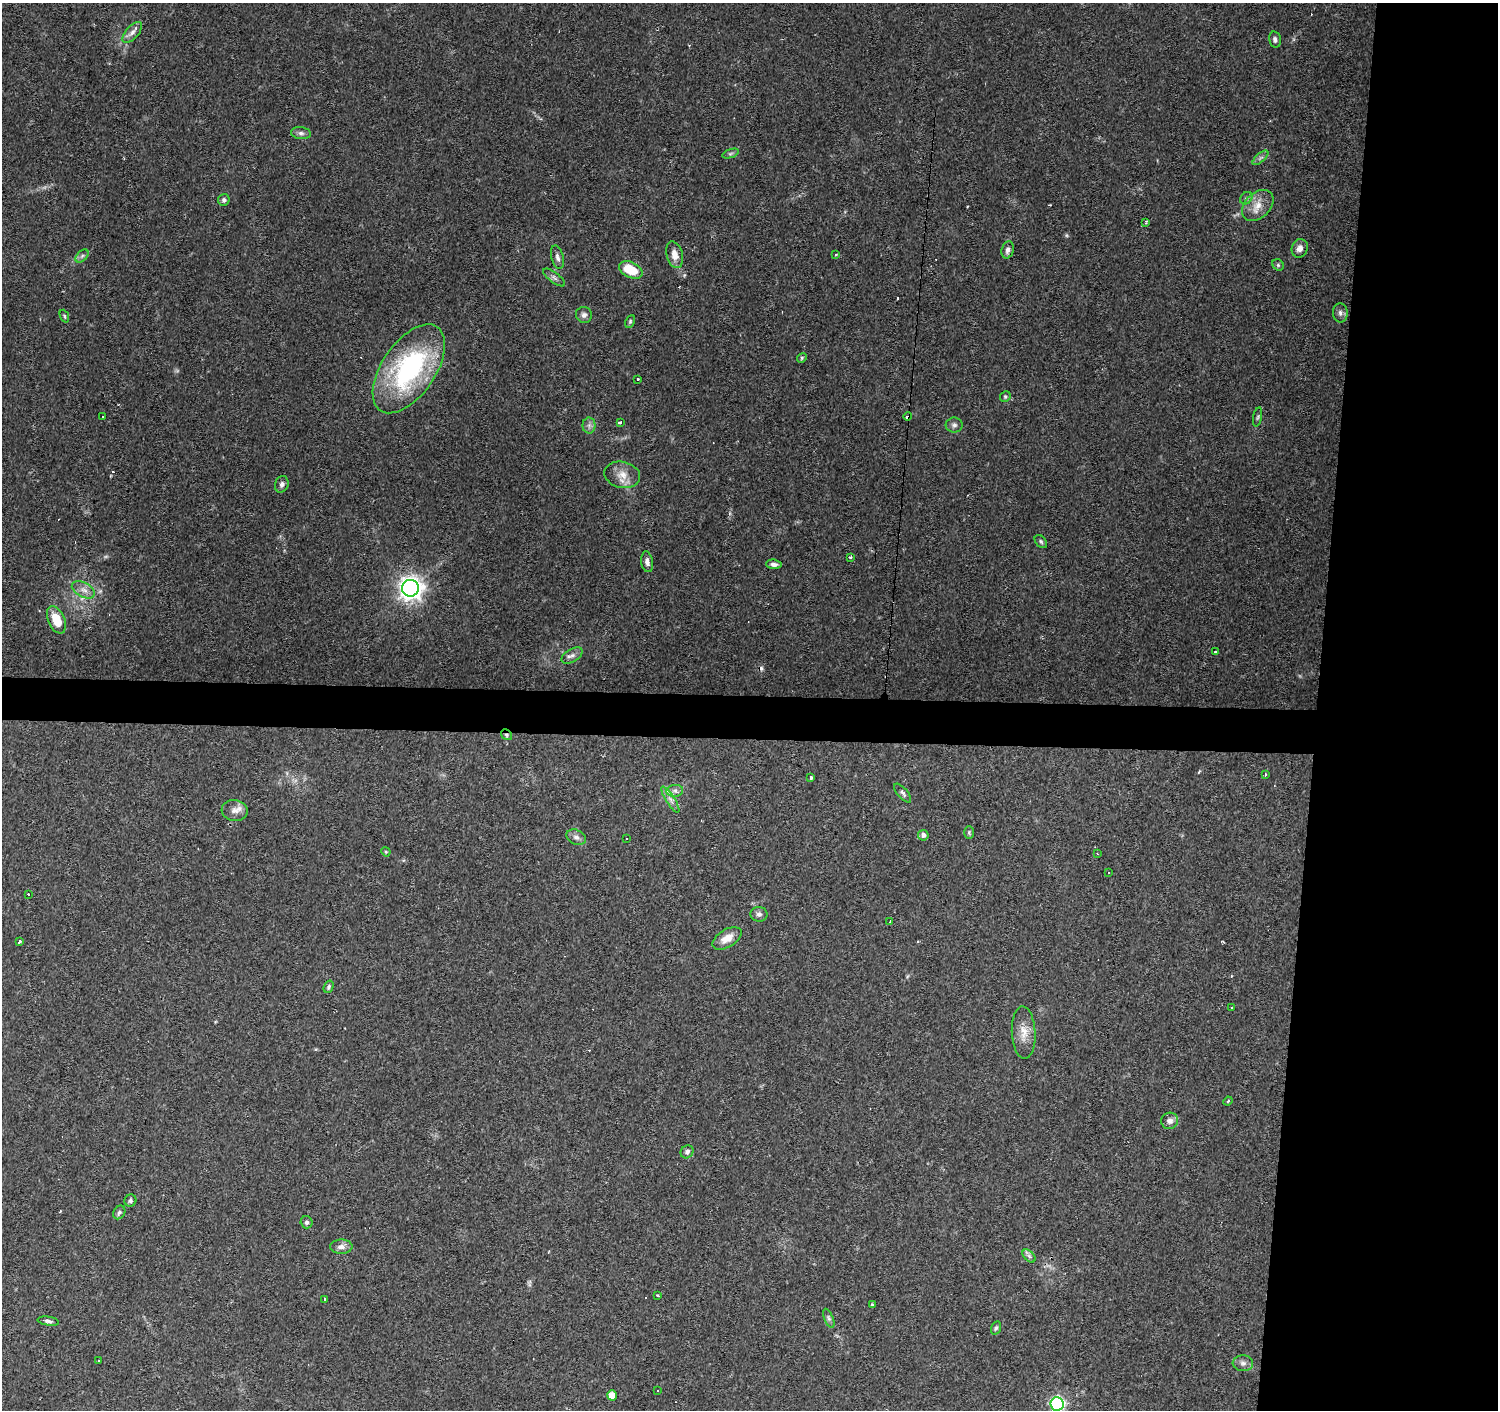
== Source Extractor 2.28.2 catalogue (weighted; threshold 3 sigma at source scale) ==
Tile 6 of 3 x 3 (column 3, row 2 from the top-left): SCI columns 2992-4487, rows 1634-3041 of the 4493 x 4730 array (HDU 1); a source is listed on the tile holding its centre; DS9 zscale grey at full resolution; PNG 1500 x 1412 px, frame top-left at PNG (2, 3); each listed source drawn as its Kron ellipse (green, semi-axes under 4 px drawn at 4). Shown black and unused: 15% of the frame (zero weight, under 2 of 3 exposures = <1% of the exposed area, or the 3 px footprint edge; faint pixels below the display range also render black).
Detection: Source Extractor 2.28.2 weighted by HDU 2 'WHT'; one run over the whole footprint, this tile lists its part. Background 0.0983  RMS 0.0063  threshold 0.0282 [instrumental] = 3 sigma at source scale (4.5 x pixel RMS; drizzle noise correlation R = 1.50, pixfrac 1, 0.0396/0.0396 arcsec/px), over >= 5 px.
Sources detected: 96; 1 too faint to see at this stretch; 11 cosmic-ray / hot-pixel residue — neither listed nor drawn; the other 84 listed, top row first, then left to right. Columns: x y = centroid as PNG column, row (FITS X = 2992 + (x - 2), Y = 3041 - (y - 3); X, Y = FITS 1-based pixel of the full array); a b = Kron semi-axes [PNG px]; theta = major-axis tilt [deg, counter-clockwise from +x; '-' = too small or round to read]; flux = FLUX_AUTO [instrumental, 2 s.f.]
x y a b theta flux
132 32 13 6 48 3.2
1275 40 8 6 -76 1.9
301 133 10 6 -7 2
730 154 8 4 19 1.2
1260 158 9 4 41 1.8
1246 198 7 5 46 1.5
224 200 6 5 - 1.6
1258 205 18 12 44 8.6
1146 222 4 2 - 0.87
1300 248 9 8 - 3.5
1008 250 9 6 75 2.6
675 255 13 8 -74 5.9
835 255 3 2 - 0.54
82 256 8 4 45 1.6
557 257 12 6 -76 2.5
1278 265 6 5 - 1.1
631 270 12 7 -25 16
554 277 13 5 -37 1.9
1340 313 9 7 -86 2.3
584 315 8 8 - 2.5
64 316 7 4 -68 0.87
630 321 7 4 64 0.95
802 358 5 4 - 0.85
409 369 50 26 56 100
637 379 3 3 - 1.3
1005 397 5 5 - 1
102 417 3 2 - 1.1
908 417 4 3 - 2.3
1258 417 10 4 79 1.1
620 422 4 3 - 2.3
589 425 8 6 -90 2.2
954 425 8 7 - 2
622 475 18 13 -13 8.3
282 484 8 6 70 2.2
1041 541 7 5 -50 1.2
850 557 4 3 - 1.2
647 562 10 6 -81 2.9
774 564 8 4 -5 2.4
410 588 8 8 - 500
83 590 12 7 -29 4.3
56 620 14 8 -66 14
1215 652 4 3 - 1.2
572 655 11 6 31 3
506 735 6 5 - 1
1265 774 3 3 - 1.6
810 778 4 3 - 3.9
675 791 8 6 7 2.5
903 793 12 5 -49 1.8
670 800 15 4 -57 3.5
235 810 13 10 -6 4.6
969 832 6 5 - 1
923 835 5 5 - 2.5
576 837 10 7 -25 2.6
626 839 3 2 - 0.7
386 852 5 3 - 0.59
1097 854 3 2 - 0.96
1109 873 3 3 - 1.2
28 894 3 3 - 2.2
759 914 8 7 - 2
890 921 3 2 - 0.65
727 938 16 9 32 7.4
19 942 4 3 - 2.5
329 987 6 4 69 1.3
1232 1007 3 2 - 0.49
1024 1033 26 12 -87 9
1228 1101 5 3 - 0.73
1170 1121 8 8 - 3.1
687 1152 7 6 - 2.2
130 1201 6 6 - 1.4
119 1212 7 5 57 1.4
307 1222 6 6 - 1.7
341 1247 11 7 -1 3.4
1029 1256 8 4 -45 1.5
658 1295 3 3 - 0.8
324 1299 3 3 - 7.9
872 1305 4 3 - 0.75
829 1318 10 4 -67 1.6
48 1321 11 4 -9 1.8
996 1328 7 5 73 1.1
98 1361 2 2 - 0.66
1243 1363 10 8 -5 2.8
657 1390 3 2 - 0.7
612 1395 5 5 - 7.8
1057 1404 7 6 - 120
Overlapping masked pixels (flux is a lower limit): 2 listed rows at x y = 908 417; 506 735
Isophote crosses this tile's border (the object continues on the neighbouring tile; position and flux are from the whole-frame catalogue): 1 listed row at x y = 1057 1404